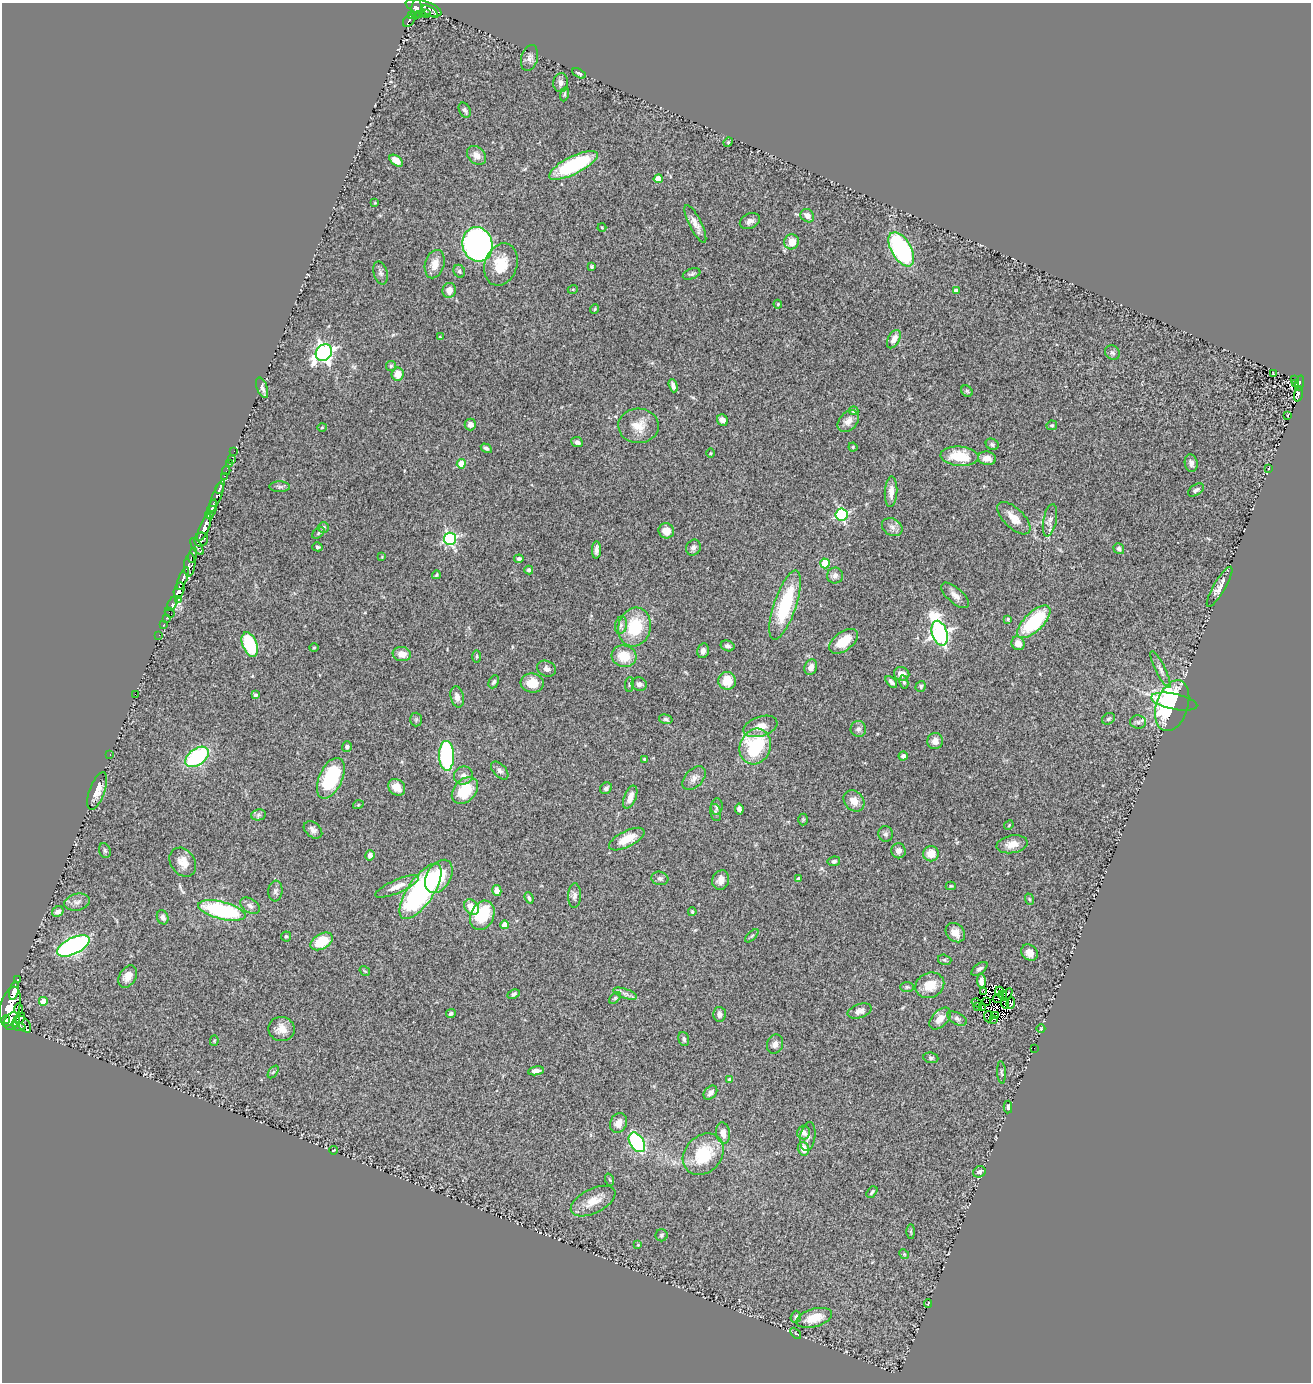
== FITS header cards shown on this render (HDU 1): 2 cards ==
NAXIS1  =                 1309
NAXIS2  =                 1380

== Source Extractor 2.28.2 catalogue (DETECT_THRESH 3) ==
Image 1309 x 1380 px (HDU 1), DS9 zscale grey, 1 PNG px = 1 image px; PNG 1313 x 1384 px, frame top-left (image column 1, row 1380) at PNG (2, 3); each listed source drawn as its Kron ellipse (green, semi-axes under 4 px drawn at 4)
Background 0.787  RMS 0.053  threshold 0.159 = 3 sigma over >= 5 px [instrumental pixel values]
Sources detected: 293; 7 with non-positive FLUX_AUTO (blend fragments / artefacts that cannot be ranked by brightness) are neither listed nor drawn; the other 286 listed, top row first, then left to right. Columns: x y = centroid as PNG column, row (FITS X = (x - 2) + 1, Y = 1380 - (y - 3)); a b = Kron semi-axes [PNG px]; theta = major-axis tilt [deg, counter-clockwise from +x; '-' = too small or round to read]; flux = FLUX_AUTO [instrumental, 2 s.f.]
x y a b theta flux
423 8 18 7 -18 710
416 9 10 5 84 440
430 12 9 4 -33 220
427 14 4 3 - 120
419 15 3 3 - 43
411 16 4 3 - 220
409 21 7 5 49 180
529 58 13 8 74 18
579 73 7 3 -28 6.3
561 83 9 7 86 16
564 94 7 3 79 5.2
465 110 8 5 -63 9
728 142 5 4 - 4
476 155 10 8 -41 27
396 161 8 4 -35 27
573 165 27 9 26 310
658 179 4 4 - 59
375 203 3 3 - 2.9
807 216 7 6 - 21
750 221 10 7 25 16
695 224 21 6 -63 29
602 228 4 3 - 3.1
792 242 7 7 - 37
478 244 17 15 -77 1400
901 249 19 10 -60 530
435 264 14 9 73 39
501 265 21 16 71 97
591 267 3 3 - 5.2
459 271 7 5 -65 8.3
380 273 12 6 -73 12
692 274 9 5 19 8.2
573 289 5 3 - 2.9
449 290 7 6 - 25
956 291 4 4 - 15
778 304 4 4 - 3.8
595 309 5 4 - 4.5
440 337 4 3 - 3.1
894 339 10 6 61 26
324 353 9 7 44 1400
1112 353 8 7 - 9.4
391 366 5 5 - 5.7
398 374 7 6 - 44
1273 374 3 3 - 4.6
1295 379 3 2 - 13
1299 383 8 3 74 140
1296 384 4 3 - 30
673 386 7 4 -72 12
262 388 11 5 -70 13
967 391 6 5 - 5.9
1298 394 8 3 73 140
854 411 5 4 - 9.6
1288 415 4 2 - 1.9
722 420 6 5 - 14
848 421 12 8 45 26
470 424 6 6 - 18
1052 425 5 5 - 5.5
639 426 20 17 -2 61
322 427 5 3 - 3.3
577 442 6 5 - 13
992 444 7 5 -28 7.3
853 447 4 4 - 4.5
486 448 6 4 -30 8
234 451 3 2 - 3.2
711 453 5 3 - 2.9
960 456 19 9 -5 110
987 458 9 6 -12 26
231 460 3 2 - 10
229 463 3 3 - 10
1191 463 9 6 -80 15
461 464 4 4 - 85
1269 468 3 2 - 1.9
226 471 4 2 - 12
224 476 2 2 - 9.7
280 487 10 5 0 9.8
219 489 5 3 - 150
1196 490 9 5 33 10
891 492 15 6 87 26
216 497 18 3 67 380
213 504 3 3 - 290
212 509 10 4 72 740
209 515 4 4 - 340
841 515 6 6 - 490
1014 518 21 10 -44 45
1050 520 16 6 78 20
204 527 14 4 68 1400
323 527 5 5 - 6.8
892 527 11 8 -30 18
666 531 8 7 - 36
318 533 7 4 38 6
450 539 6 6 - 570
201 540 7 6 - 1100
197 546 10 4 -55 370
317 547 5 4 - 6
693 548 8 7 - 13
1119 549 6 5 - 8.8
596 550 8 4 86 15
193 555 7 4 78 480
382 557 4 4 - 3
519 559 4 4 - 8
825 563 5 4 - 160
190 565 11 5 84 650
529 570 4 4 - 8.4
436 575 4 4 - 5.6
835 576 8 8 - 14
183 579 12 4 68 1100
1220 587 23 6 59 28
179 590 8 5 75 1200
955 595 17 7 -42 25
178 599 3 2 - 54
172 604 8 4 60 97
785 605 36 11 71 260
170 613 5 2 - 41
166 618 3 2 - 17
1008 619 4 4 - 4
1034 622 21 9 44 240
164 624 3 2 - 5.7
621 625 9 6 80 12
635 627 19 16 75 170
940 633 13 7 -73 1500
159 635 3 2 - 8.1
844 641 16 9 36 80
1018 643 7 6 - 28
250 645 13 7 -69 190
728 646 7 5 -15 11
314 648 5 3 - 3.2
703 651 7 5 78 14
402 654 9 7 -8 28
477 656 6 3 89 4.4
624 656 12 11 - 77
811 667 8 6 70 18
546 669 10 7 -25 15
1160 670 20 5 -64 16
902 674 8 6 -17 25
727 681 9 8 - 62
494 682 7 4 63 8.2
891 682 7 4 -46 11
904 682 7 4 -79 6.1
532 683 11 9 -5 59
629 684 7 4 83 5.3
639 684 8 6 -21 13
921 686 5 5 - 6.6
135 694 2 2 - 1.9
255 695 4 3 - 8.9
457 697 10 6 -78 22
1174 702 23 8 -11 380
1172 706 26 16 71 700
416 719 7 6 - 6.5
666 719 7 4 -15 7.3
1108 719 7 5 31 6.8
1138 722 8 6 -3 11
760 726 17 10 18 46
858 729 8 8 - 11
935 741 8 7 - 27
755 746 18 15 68 270
347 747 5 5 - 8.1
110 754 2 2 - 8.5
447 756 15 7 -88 460
903 756 4 4 - 10
197 757 13 8 35 360
644 759 3 3 - 3.8
500 771 11 6 -48 13
463 775 9 9 - 19
331 778 22 11 65 240
694 778 14 8 46 23
397 787 9 7 -42 33
606 788 6 5 - 10
97 791 19 7 70 40
465 791 15 11 48 120
630 797 12 6 68 30
854 801 11 9 -47 33
358 805 5 3 - 3.6
717 807 8 5 85 9.2
739 809 5 4 - 13
715 812 9 5 -76 8
258 815 7 5 13 8.5
803 819 6 5 - 5
1009 825 5 4 - 3.8
313 830 10 7 -41 15
886 834 8 7 - 9.5
627 839 19 8 27 68
1012 844 15 8 10 37
105 851 8 5 -72 7.5
898 851 7 7 - 19
931 854 8 7 - 52
370 855 5 4 - 20
834 861 6 5 - 7.9
183 862 16 12 -54 37
439 876 18 12 59 120
660 878 8 6 -13 9.9
798 879 3 3 - 12
721 880 10 8 70 23
397 886 23 6 24 41
951 886 5 4 - 4.5
275 891 10 7 83 12
420 891 32 13 56 720
497 891 5 4 - 24
574 896 12 6 87 15
529 898 6 3 -69 7.2
1029 899 6 3 -71 4.5
77 902 13 8 11 20
250 906 11 7 -35 16
471 907 8 6 -53 54
222 910 24 8 -14 410
58 912 6 5 - 14
692 912 4 3 - 4.7
482 915 15 11 63 160
163 917 7 5 -70 13
505 925 4 4 - 43
955 933 11 8 -45 32
286 936 5 5 - 5.5
752 936 8 3 44 5.5
322 941 12 7 31 110
73 946 18 8 26 910
1029 953 9 7 -42 28
945 960 7 5 -16 6.4
979 969 9 5 37 10
365 971 6 3 -34 3.8
128 976 12 8 59 33
17 980 3 3 - 160
981 981 7 4 -87 12
930 985 15 12 24 67
907 987 7 5 1 6.5
14 991 9 4 76 1500
984 991 3 2 - 2.6
999 991 4 2 - 4.7
513 994 6 4 27 7.9
625 994 12 5 -19 14
1003 995 4 2 - 0.68
1007 995 7 2 58 3.1
615 998 7 4 45 5.7
998 998 6 3 30 2.8
43 1001 4 4 - 39
986 1001 2 2 - 4.7
977 1003 5 2 - 2.3
1011 1003 6 4 83 12
1005 1004 4 2 - 0.4
978 1006 3 2 - 6
10 1007 20 9 77 3900
982 1008 3 2 - 5.9
19 1009 6 4 -90 520
860 1011 12 7 18 20
451 1013 5 4 - 8.2
719 1014 7 6 - 15
995 1015 3 2 - 3.6
988 1017 6 2 -85 6.5
940 1018 13 7 46 34
19 1019 8 4 48 1100
957 1019 10 6 -26 11
993 1019 2 2 - 1.5
6 1020 4 3 - 750
12 1021 9 7 53 1900
23 1024 10 5 -51 760
19 1026 7 3 -18 550
281 1029 13 12 - 38
1041 1029 4 3 - 2.7
684 1039 7 5 -73 7.6
214 1041 5 4 - 3.7
775 1044 10 8 68 18
1034 1048 2 2 - 31
931 1058 7 5 -8 7.2
536 1071 8 4 10 16
273 1072 7 3 52 4.1
1001 1072 11 3 -86 5.9
730 1080 4 4 - 13
710 1093 8 5 46 14
1008 1107 6 4 87 7.2
618 1123 10 8 65 28
803 1132 7 6 - 19
723 1133 11 7 -82 30
808 1137 14 7 81 19
637 1142 11 7 -57 450
803 1149 7 5 -74 39
333 1150 4 2 - 2.3
703 1154 23 18 46 160
979 1172 6 5 - 15
610 1180 6 4 -70 4.6
872 1192 7 3 50 6.1
593 1201 24 12 26 59
911 1231 7 4 90 4.8
661 1235 6 6 - 7.3
638 1245 4 3 - 3.1
904 1254 5 4 - 4
928 1303 4 2 - 3.4
796 1317 6 5 - 7.2
814 1318 18 9 16 71
796 1333 6 2 -45 3.3
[7 non-positive-flux detections neither listed nor drawn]